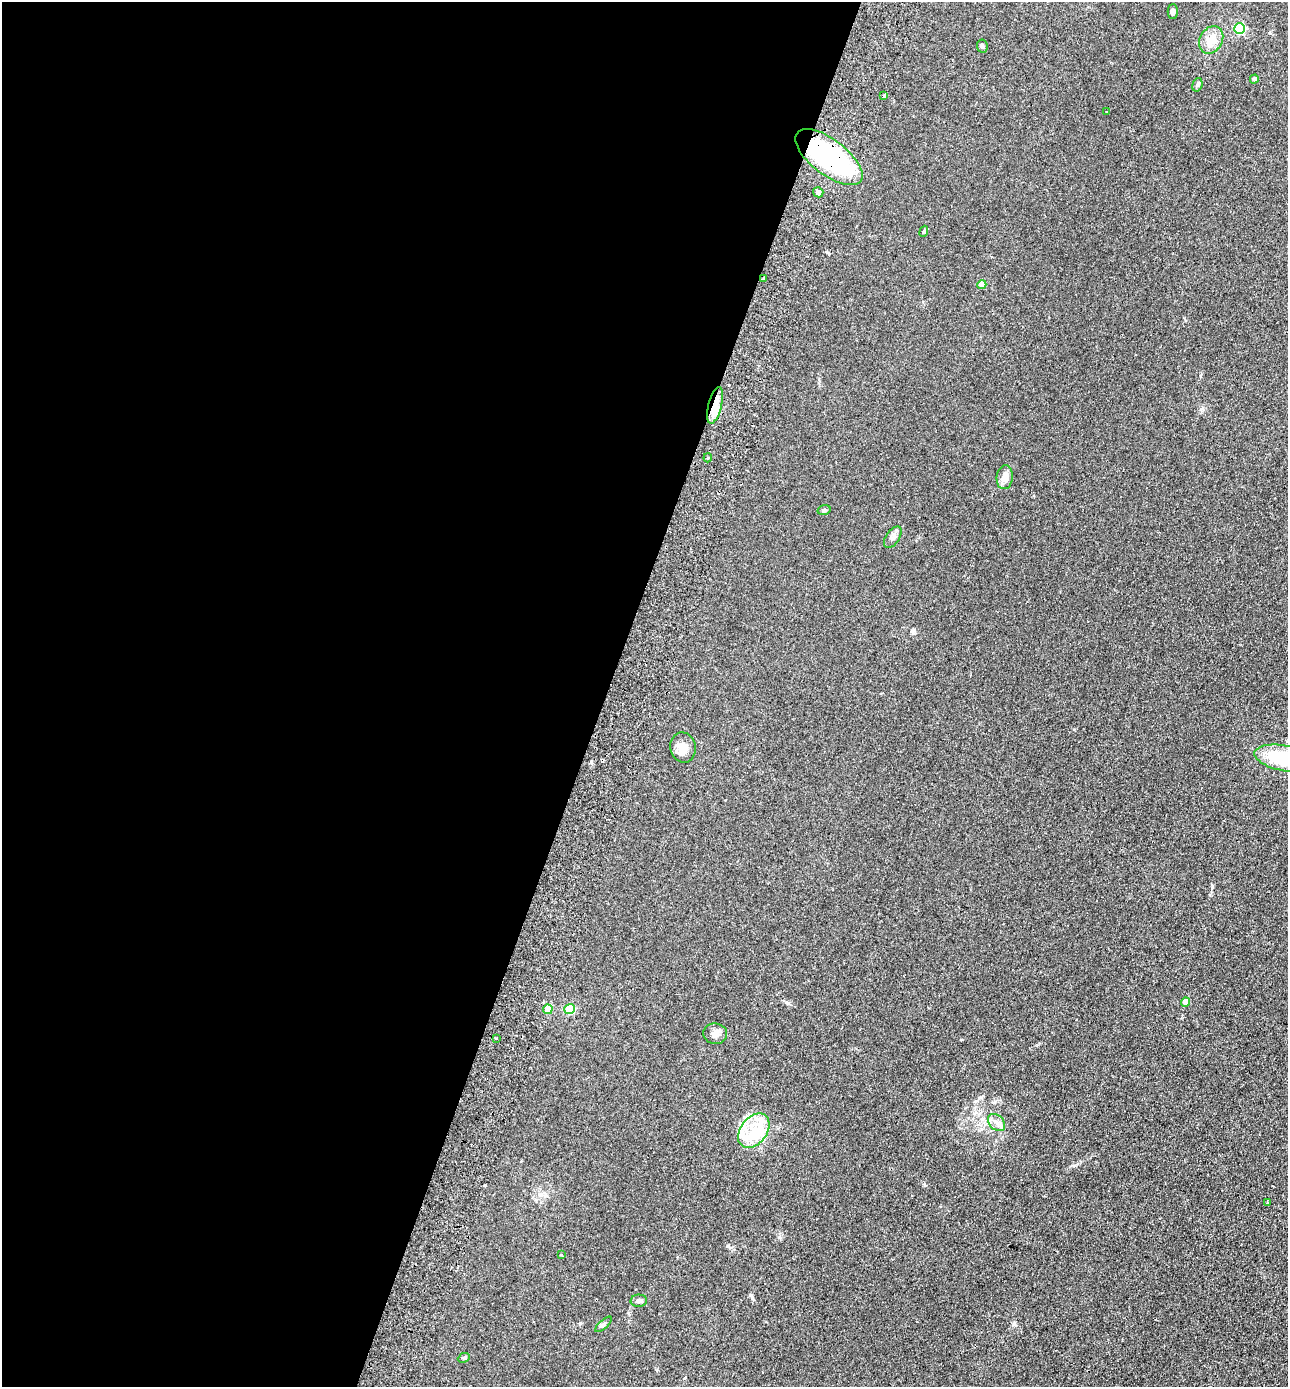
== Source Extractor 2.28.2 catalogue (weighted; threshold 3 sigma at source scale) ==
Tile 5 of 4 x 4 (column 1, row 2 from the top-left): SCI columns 327-1612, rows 2797-4181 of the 5664 x 5594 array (HDU 1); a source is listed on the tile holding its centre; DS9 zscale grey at full resolution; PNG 1290 x 1389 px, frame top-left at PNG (2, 2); each listed source drawn as its Kron ellipse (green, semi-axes under 4 px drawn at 4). Shown black and unused: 47% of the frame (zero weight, under 2 of 3 exposures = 3% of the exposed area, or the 3 px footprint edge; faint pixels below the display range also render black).
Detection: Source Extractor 2.28.2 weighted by HDU 2 'WHT'; one run over the whole footprint, this tile lists its part. Background 0.142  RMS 0.011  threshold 0.0517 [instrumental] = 3 sigma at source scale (4.5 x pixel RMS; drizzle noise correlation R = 1.50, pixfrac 1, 0.05/0.05 arcsec/px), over >= 5 px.
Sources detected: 37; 2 inside a brighter object's white glare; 1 cosmic-ray / hot-pixel residue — neither listed nor drawn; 2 inside a brighter listed object's ellipse — not listed separately; the other 32 listed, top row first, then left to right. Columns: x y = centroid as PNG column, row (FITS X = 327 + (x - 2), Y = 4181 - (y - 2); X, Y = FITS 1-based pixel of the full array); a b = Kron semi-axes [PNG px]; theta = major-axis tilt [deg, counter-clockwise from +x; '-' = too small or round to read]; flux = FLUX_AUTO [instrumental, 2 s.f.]
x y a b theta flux
1173 12 7 5 -90 3.2
1240 29 5 5 - 94
1211 40 14 11 60 15
982 46 7 5 -82 2.6
1254 79 4 4 - 2.9
1197 85 7 5 72 1.9
884 96 3 3 - 8.7
1107 112 3 3 - 0.95
829 157 40 17 -37 150
818 192 5 5 - 2.9
924 231 6 3 69 1.6
763 279 3 2 - 1.6
982 285 4 4 - 14
715 405 19 6 76 15
708 458 4 3 - 1.5
1005 477 12 8 82 9.5
824 510 6 4 15 1.8
893 537 12 6 57 4.3
683 747 15 12 -78 12
1285 758 32 12 -10 77
1186 1002 4 4 - 13
548 1009 5 4 - 25
569 1009 5 5 - 65
715 1034 12 10 -7 6.5
496 1038 3 3 - 1.2
996 1123 10 7 -45 5.9
754 1131 19 13 52 27
1268 1203 4 3 - 1.2
561 1254 3 2 - 1
639 1301 8 6 3 3
604 1324 10 4 41 2.2
464 1358 6 4 23 1.7
Overlapping masked pixels (flux is a lower limit): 2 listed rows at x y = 829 157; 715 405
Isophote crosses this tile's border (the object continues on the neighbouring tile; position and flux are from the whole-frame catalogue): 1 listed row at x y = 1285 758
Unlisted compact peaks at least as high as the median listed source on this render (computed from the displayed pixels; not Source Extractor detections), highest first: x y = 1014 1324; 1075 1165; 752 1298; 981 1097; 728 1246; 924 1185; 779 1237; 1074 729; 961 1039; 914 630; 1200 376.